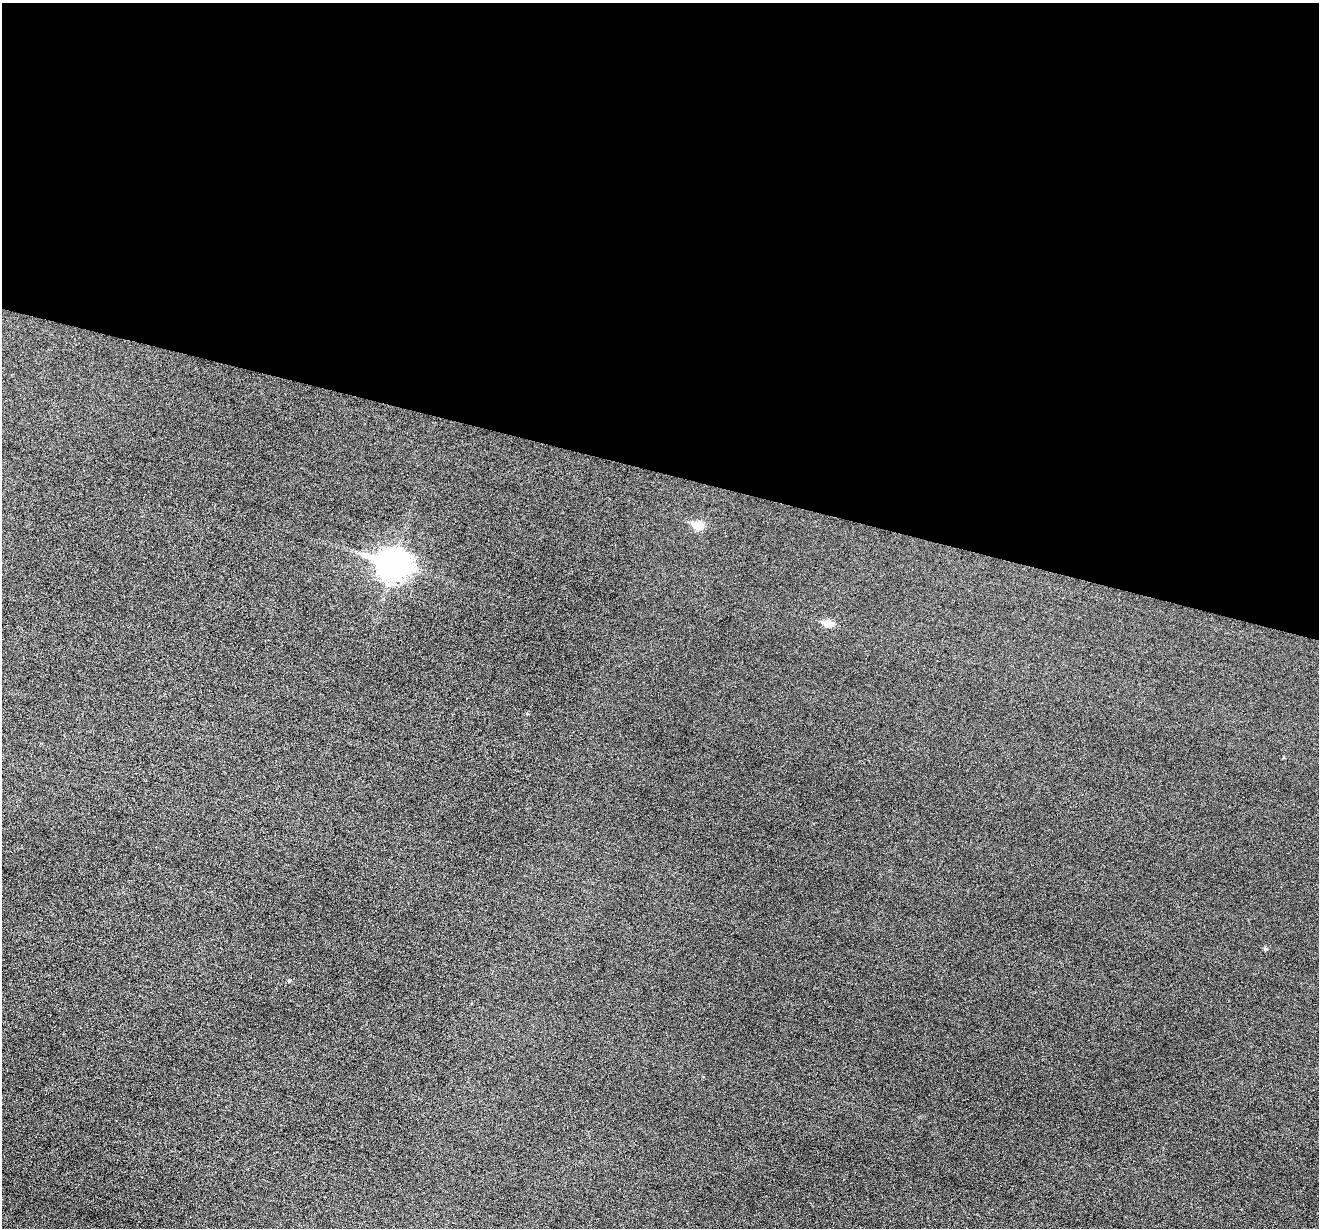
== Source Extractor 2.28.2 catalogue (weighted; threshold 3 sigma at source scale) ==
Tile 3 of 4 x 4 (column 3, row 1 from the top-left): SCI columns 2637-3953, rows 3810-5035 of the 5274 x 5294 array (HDU 1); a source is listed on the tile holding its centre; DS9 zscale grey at full resolution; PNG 1321 x 1230 px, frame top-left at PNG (2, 3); no overlay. Shown black and unused: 38% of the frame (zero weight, under 3 of 6 exposures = <1% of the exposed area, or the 3 px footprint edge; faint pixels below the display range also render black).
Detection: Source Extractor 2.28.2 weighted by HDU 2 'WHT'; one run over the whole footprint, this tile lists its part. Background 0.0474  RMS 0.0055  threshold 0.0225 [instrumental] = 3 sigma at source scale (4.09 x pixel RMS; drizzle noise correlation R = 1.36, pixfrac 0.8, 0.05/0.05 arcsec/px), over >= 5 px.
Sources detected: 5; all 5 listed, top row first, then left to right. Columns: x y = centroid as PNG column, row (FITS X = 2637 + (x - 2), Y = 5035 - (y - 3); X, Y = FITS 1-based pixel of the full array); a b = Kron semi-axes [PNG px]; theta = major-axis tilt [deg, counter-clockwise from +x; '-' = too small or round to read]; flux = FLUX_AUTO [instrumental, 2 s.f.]
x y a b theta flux
698 525 6 5 - 17
393 564 13 10 -15 650
828 624 7 5 -12 10
1265 949 5 4 - 0.91
289 980 5 4 - 0.62